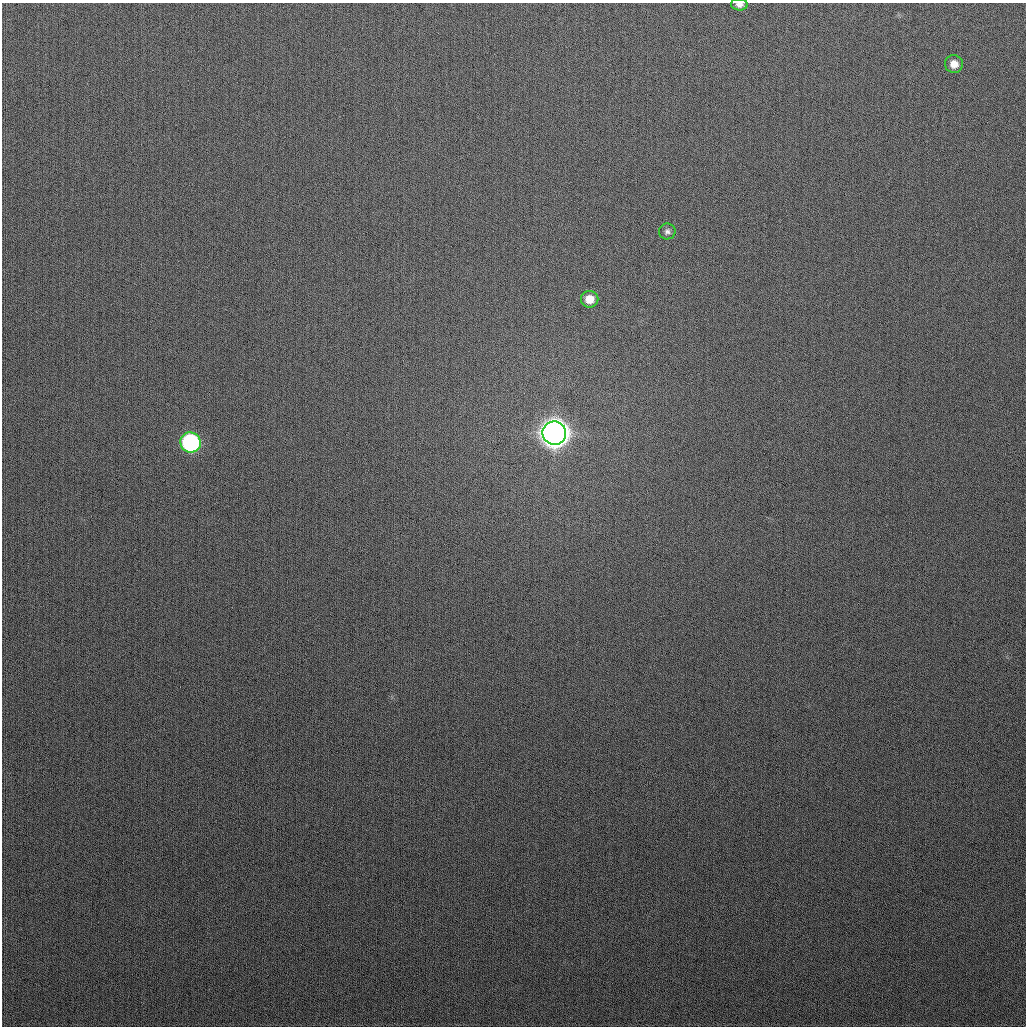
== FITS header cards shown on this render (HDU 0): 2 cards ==
NAXIS1  =                 1024
NAXIS2  =                 1024

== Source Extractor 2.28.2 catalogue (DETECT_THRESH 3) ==
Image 1024 x 1024 px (HDU 0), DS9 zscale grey, 1 PNG px = 1 image px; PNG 1028 x 1028 px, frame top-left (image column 1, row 1024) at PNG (2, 3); each listed source drawn as its Kron ellipse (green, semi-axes under 4 px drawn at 4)
Background 276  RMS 11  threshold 32.5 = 3 sigma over >= 5 px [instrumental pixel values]
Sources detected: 6; all 6 listed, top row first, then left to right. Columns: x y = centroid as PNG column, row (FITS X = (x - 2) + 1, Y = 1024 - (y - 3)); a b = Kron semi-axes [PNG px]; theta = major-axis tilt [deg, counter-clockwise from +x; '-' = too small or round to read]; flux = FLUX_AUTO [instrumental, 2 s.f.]
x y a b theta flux
739 5 8 5 -4 3.0e+03
954 64 9 8 - 7.4e+03
667 231 8 8 - 2.4e+03
590 299 9 8 - 8.5e+03
554 433 12 11 - 1.3e+06
191 442 10 10 - 1.4e+05
At the frame edge (FLAGS 8, measured only in part): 1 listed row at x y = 739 5